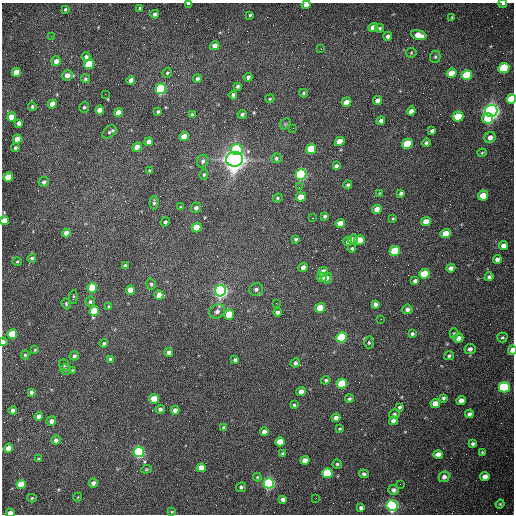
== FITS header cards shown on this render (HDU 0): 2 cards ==
NAXIS1  =                  512 /fastest changing axis
NAXIS2  =                  512 /next to fastest changing axis

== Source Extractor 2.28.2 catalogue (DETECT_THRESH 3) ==
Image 512 x 512 px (HDU 0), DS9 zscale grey, 1 PNG px = 1 image px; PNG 516 x 516 px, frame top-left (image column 1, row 512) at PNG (2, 3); each listed source drawn as its Kron ellipse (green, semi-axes under 4 px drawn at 4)
Background 1520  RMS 23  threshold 69.1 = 3 sigma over >= 5 px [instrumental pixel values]
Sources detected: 217; all 217 listed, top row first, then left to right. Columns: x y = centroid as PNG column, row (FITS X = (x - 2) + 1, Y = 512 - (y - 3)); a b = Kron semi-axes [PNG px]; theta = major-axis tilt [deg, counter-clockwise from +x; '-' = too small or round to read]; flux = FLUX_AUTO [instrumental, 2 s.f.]
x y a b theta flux
188 3 3 2 - 1.9e+03
503 4 4 3 - 2.3e+03
306 5 4 4 - 9.2e+03
140 8 4 3 - 2.7e+03
65 9 3 3 - 2.0e+03
155 14 4 4 - 4.4e+03
250 15 3 3 - 2.0e+03
452 17 3 3 - 1.3e+03
373 27 5 4 - 1.1e+04
380 28 4 4 - 2.2e+03
419 35 8 4 -15 1.9e+04
51 36 3 2 - 1.4e+03
388 36 4 4 - 4.3e+03
215 46 5 4 - 1.2e+04
321 49 3 3 - 8.5e+02
411 53 5 5 - 2.0e+03
86 57 4 4 - 4.0e+03
435 57 6 5 - 2.5e+03
56 61 5 4 - 8.4e+03
89 64 5 4 - 6.3e+04
504 68 5 5 - 1.4e+05
16 72 5 4 - 3.0e+04
167 73 5 4 - 2.3e+03
452 73 5 4 - 3.2e+04
67 75 5 5 - 1.1e+04
467 75 5 5 - 9.7e+04
248 77 4 4 - 4.0e+03
85 79 4 4 - 3.0e+03
197 79 4 4 - 4.5e+03
131 80 4 4 - 9.9e+03
238 86 4 3 - 2.9e+03
161 89 5 5 - 2.6e+05
303 93 4 4 - 1.9e+03
105 94 2 2 - 6.7e+02
233 95 4 3 - 2.9e+03
270 99 5 4 - 1.8e+03
511 99 5 4 - 4.7e+04
378 100 5 4 - 7.4e+03
346 102 5 4 - 1.5e+04
52 104 5 4 - 1.8e+04
32 106 5 4 - 2.6e+03
84 107 5 4 - 2.6e+03
100 110 4 4 - 1.6e+04
411 111 4 4 - 7.1e+03
491 111 6 6 - 1.1e+06
158 112 3 3 - 2.5e+03
118 113 4 4 - 2.0e+04
242 114 4 4 - 3.4e+03
192 115 4 3 - 3.6e+03
458 116 5 5 - 5.5e+04
12 117 5 4 - 2.0e+04
488 118 5 5 - 4.3e+04
381 121 4 3 - 4.9e+03
19 123 4 4 - 8.5e+03
285 124 6 4 46 2.3e+03
293 128 2 2 - 8.2e+02
432 131 4 3 - 3.7e+03
109 132 8 5 42 3.5e+03
184 137 5 4 - 2.6e+04
490 137 6 5 - 8.1e+03
17 139 4 4 - 1.2e+04
340 141 5 4 - 2.2e+04
149 142 4 4 - 1.0e+04
426 143 4 3 - 3.0e+03
407 144 5 5 - 6.1e+04
137 147 5 4 - 1.5e+04
15 148 4 4 - 3.1e+03
237 149 6 5 - 5.4e+04
311 149 5 4 - 6.8e+04
482 153 4 4 - 1.5e+03
276 158 5 5 - 3.0e+03
235 159 8 7 - 2.1e+06
203 161 6 5 - 3.9e+03
336 166 4 4 - 4.1e+03
150 171 4 4 - 1.8e+03
301 174 5 5 - 3.5e+05
204 175 5 4 - 2.3e+03
8 177 5 4 - 4.3e+04
44 182 5 5 - 4.4e+03
348 185 4 4 - 2.6e+03
299 187 2 2 - 9.2e+02
380 193 4 4 - 1.4e+03
401 193 4 3 - 3.6e+03
483 195 5 5 - 2.2e+04
301 197 5 4 - 2.3e+04
278 198 5 4 - 1.9e+03
154 203 6 4 87 3.0e+03
180 207 4 3 - 1.3e+03
196 208 5 4 - 4.9e+03
377 209 5 4 - 1.4e+04
325 216 3 3 - 2.7e+03
312 218 3 2 - 1.1e+03
393 218 3 3 - 1.5e+03
5 221 4 4 - 2.4e+04
426 221 5 4 - 1.8e+04
165 222 4 4 - 2.8e+03
340 223 4 4 - 1.2e+04
197 228 5 4 - 3.4e+04
66 233 4 4 - 8.3e+03
446 234 5 4 - 2.6e+04
296 239 3 3 - 2.7e+03
353 239 5 4 - 6.7e+03
359 240 5 4 - 2.2e+04
348 241 4 4 - 4.2e+03
504 245 4 4 - 1.0e+04
352 248 4 4 - 2.1e+03
395 251 5 5 - 6.7e+04
32 258 4 4 - 2.9e+03
497 259 4 4 - 6.3e+03
17 261 5 3 - 1.6e+03
125 266 4 4 - 5.5e+03
303 267 5 4 - 6.3e+03
451 268 4 4 - 5.8e+03
323 272 5 4 - 2.6e+04
424 274 5 5 - 4.9e+04
322 277 5 4 - 1.2e+04
489 277 4 4 - 4.1e+03
327 278 5 5 - 5.1e+03
415 281 4 4 - 4.9e+03
151 284 6 4 -77 2.8e+03
92 288 5 4 - 4.5e+04
256 289 7 6 - 5.1e+03
130 290 4 4 - 1.5e+04
220 291 6 5 - 7.1e+05
159 295 4 4 - 1.3e+04
73 297 7 2 85 1.6e+03
90 302 5 5 - 3.1e+03
276 303 2 2 - 1.2e+03
66 304 6 4 -70 2.3e+03
375 304 4 4 - 4.9e+03
108 306 4 3 - 1.7e+03
320 308 5 4 - 2.9e+04
407 309 5 5 - 5.8e+03
94 311 5 4 - 4.1e+04
217 311 8 6 24 6.1e+03
277 312 4 4 - 4.2e+03
229 314 5 5 - 3.8e+04
381 319 2 2 - 1.0e+03
454 333 5 4 - 1.8e+03
12 334 5 4 - 8.1e+04
412 334 4 4 - 2.7e+03
341 337 5 5 - 1.7e+05
502 337 5 5 - 2.4e+03
458 338 5 4 - 9.4e+03
3 342 4 3 - 5.3e+03
369 343 6 4 -89 2.4e+03
104 344 4 4 - 2.8e+03
470 349 5 5 - 4.7e+03
35 350 4 3 - 1.5e+03
512 350 5 3 - 1.5e+04
169 352 4 4 - 5.5e+03
25 355 4 4 - 1.9e+03
74 356 5 4 - 3.9e+03
449 356 5 4 - 3.1e+03
111 359 4 4 - 5.7e+03
235 360 4 3 - 3.6e+03
295 363 5 4 - 3.6e+03
64 365 6 5 - 2.5e+03
65 369 5 5 - 2.8e+03
72 370 3 3 - 1.3e+03
326 380 5 4 - 2.7e+03
342 384 5 5 - 6.8e+04
504 387 5 5 - 1.6e+05
31 392 4 3 - 4.1e+03
301 392 5 4 - 1.6e+04
444 398 4 3 - 3.0e+03
154 399 5 4 - 3.5e+04
349 399 4 4 - 2.6e+03
461 401 4 4 - 1.1e+04
435 403 5 4 - 1.9e+04
294 405 3 3 - 2.1e+03
400 407 4 4 - 3.2e+03
160 409 4 4 - 4.5e+03
13 410 4 4 - 6.1e+03
175 410 4 4 - 6.7e+03
394 414 5 4 - 2.9e+03
469 414 4 4 - 5.0e+03
39 416 4 4 - 6.6e+03
336 418 4 4 - 6.6e+03
51 421 5 4 - 6.7e+03
393 421 4 4 - 6.6e+03
224 428 4 4 - 5.0e+03
340 429 3 3 - 1.6e+03
264 432 4 4 - 7.6e+03
56 440 4 4 - 5.2e+03
280 442 5 4 - 3.1e+04
473 444 4 4 - 3.1e+03
8 448 4 4 - 1.4e+04
139 452 5 5 - 3.5e+05
482 452 4 3 - 1.4e+03
283 454 3 3 - 2.1e+03
438 455 4 4 - 1.2e+04
38 459 3 3 - 1.6e+03
305 460 4 4 - 1.0e+04
337 464 4 4 - 2.3e+03
201 468 4 4 - 2.2e+04
146 469 5 4 - 1.8e+03
327 473 5 5 - 1.1e+05
364 474 5 4 - 2.8e+03
257 477 4 4 - 1.5e+03
444 477 5 5 - 6.0e+03
485 477 4 4 - 1.0e+04
93 483 4 4 - 5.7e+03
269 483 5 5 - 4.3e+05
21 484 5 4 - 4.7e+04
400 484 2 2 - 7.2e+02
241 487 5 5 - 3.9e+03
394 490 5 5 - 5.0e+03
78 497 4 3 - 9.2e+02
32 498 5 4 - 2.0e+03
316 498 2 2 - 3.4e+03
283 499 4 4 - 6.1e+03
500 504 4 4 - 1.9e+03
392 506 5 5 - 5.7e+05
361 508 4 4 - 4.4e+03
171 512 3 3 - 1.5e+03
10 513 4 3 - 1.3e+04
At the frame edge (FLAGS 8, measured only in part): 8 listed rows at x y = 188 3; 503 4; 306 5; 511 99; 5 221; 3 342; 512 350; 10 513